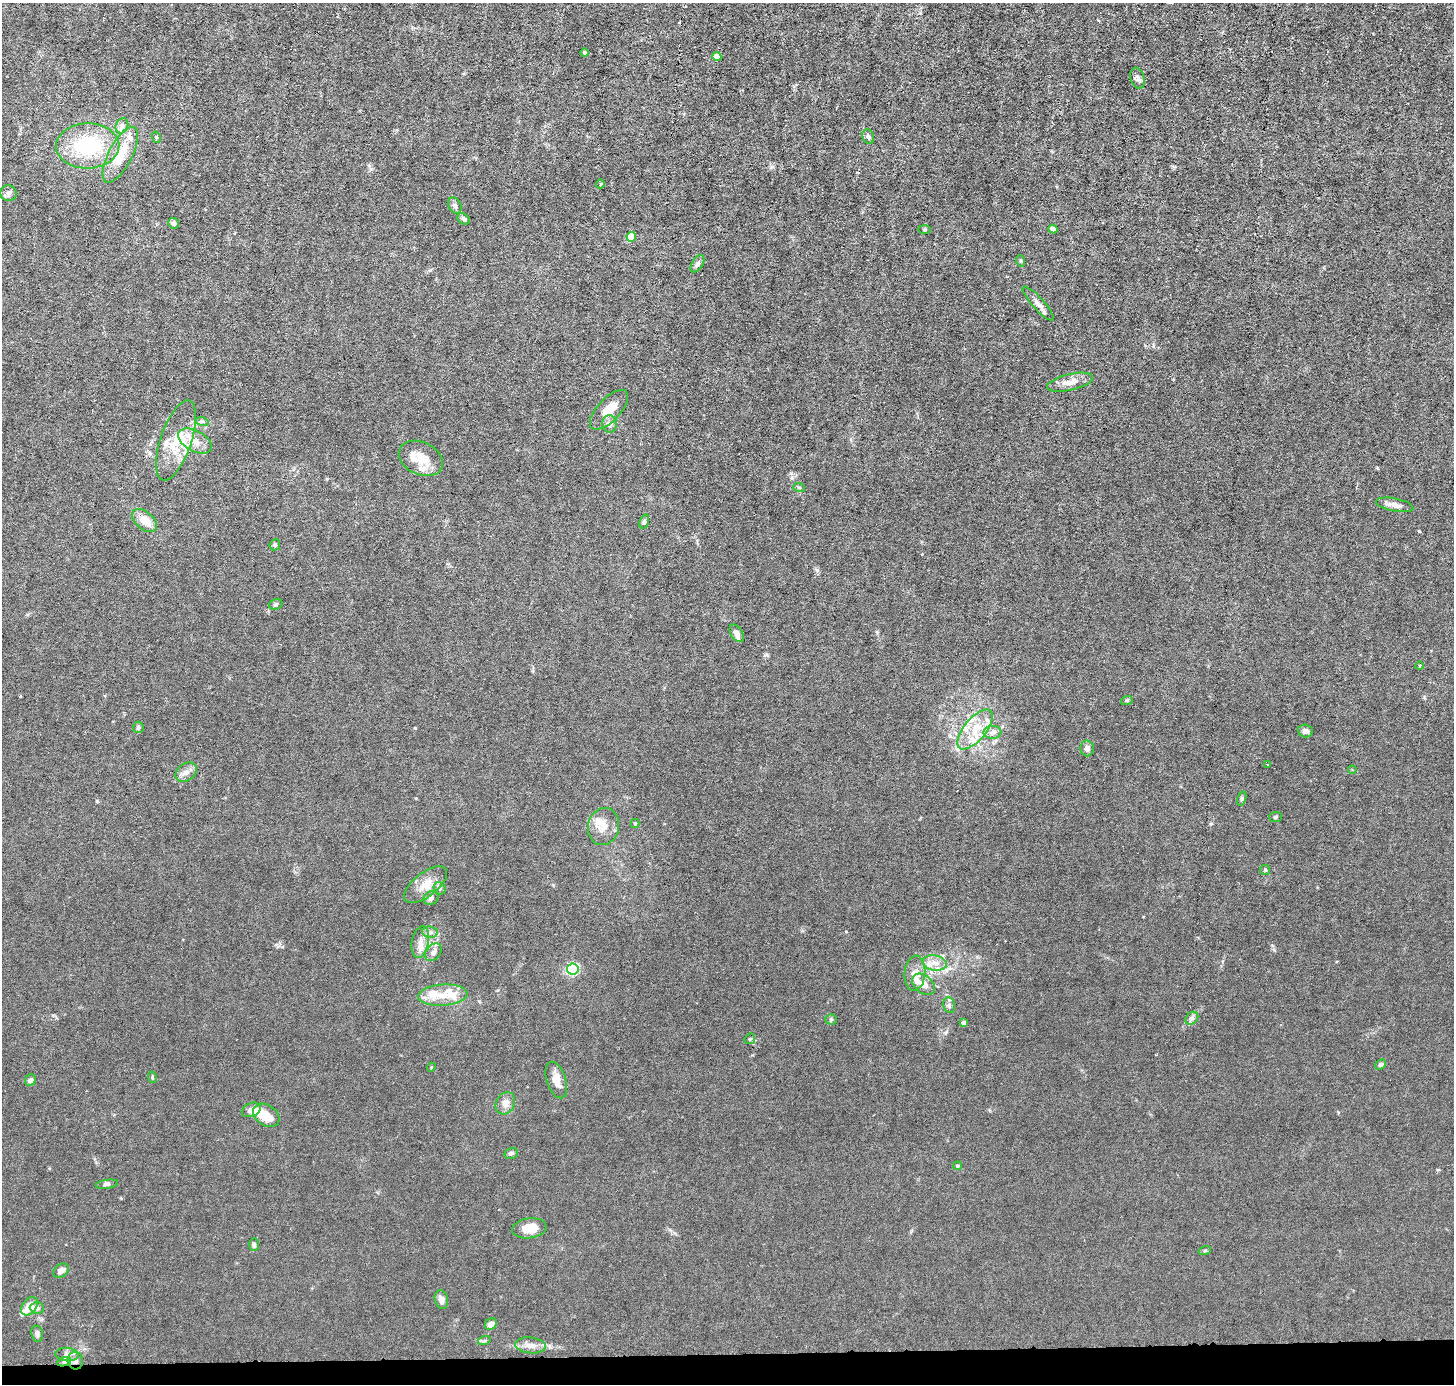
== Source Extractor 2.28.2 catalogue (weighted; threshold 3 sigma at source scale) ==
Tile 8 of 3 x 3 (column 2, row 3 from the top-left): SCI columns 1452-2903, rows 138-1519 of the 4354 x 4384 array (HDU 1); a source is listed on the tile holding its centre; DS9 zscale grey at full resolution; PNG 1456 x 1386 px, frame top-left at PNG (2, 3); each listed source drawn as its Kron ellipse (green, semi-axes under 4 px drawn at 4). Shown black and unused: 2% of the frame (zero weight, under 3 of 6 exposures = <1% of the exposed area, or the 3 px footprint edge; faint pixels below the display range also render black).
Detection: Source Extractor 2.28.2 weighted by HDU 2 'WHT'; one run over the whole footprint, this tile lists its part. Background 0.0122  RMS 0.0027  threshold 0.0111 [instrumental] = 3 sigma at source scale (4.09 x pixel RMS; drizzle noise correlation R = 1.36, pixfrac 0.8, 0.05/0.05 arcsec/px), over >= 5 px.
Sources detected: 107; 1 inside a brighter object's white glare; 1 cosmic-ray / hot-pixel residue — neither listed nor drawn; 16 inside a brighter listed object's ellipse — not listed separately; the other 89 listed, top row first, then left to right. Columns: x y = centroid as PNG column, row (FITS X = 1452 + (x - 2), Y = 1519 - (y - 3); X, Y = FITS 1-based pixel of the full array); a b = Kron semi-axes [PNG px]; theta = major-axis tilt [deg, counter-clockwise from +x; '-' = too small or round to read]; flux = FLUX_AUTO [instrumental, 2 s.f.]
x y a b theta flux
585 53 4 4 - 0.42
717 57 4 4 - 2.5
1137 78 11 7 -74 0.79
122 126 8 6 68 0.85
156 137 6 3 -72 0.26
868 137 7 5 -69 0.53
88 146 32 22 1 19
120 155 31 12 62 6.8
600 184 4 3 - 0.2
8 193 8 8 - 0.88
455 205 8 6 -60 0.68
464 219 6 5 - 0.41
174 223 5 5 - 0.75
924 229 6 3 0 0.28
1053 229 4 4 - 1.3
631 237 5 4 - 6.2
1021 261 6 3 -71 0.28
697 264 9 5 57 0.68
1038 304 22 6 -48 1.5
1070 382 23 8 13 2.6
609 410 25 11 46 3.7
202 421 6 4 -18 0.37
610 424 9 7 89 0.95
176 440 42 15 71 7.6
195 441 18 10 -28 3.2
421 458 23 16 -25 4.3
799 487 6 3 -19 0.27
1395 505 19 6 -11 1.5
144 520 15 8 -41 3
644 521 7 4 70 0.45
275 545 6 5 - 0.37
276 604 7 5 18 0.45
737 633 9 6 -59 1.4
1419 666 4 3 - 0.22
1127 700 6 4 19 0.28
138 727 5 5 - 0.56
975 729 24 11 50 5.6
1305 731 7 6 - 0.89
993 732 9 6 1 1
1087 748 8 7 - 1
1268 765 3 3 - 0.3
1352 770 4 3 - 0.25
186 772 12 8 36 1.4
1242 799 7 4 71 0.4
1275 817 6 5 - 0.43
635 824 4 4 - 0.28
603 826 19 15 76 3
1265 870 5 5 - 0.31
426 885 25 12 38 3.5
440 888 6 5 - 0.49
431 898 8 6 36 0.84
430 932 8 5 -7 0.73
420 942 16 8 78 1.9
433 952 10 7 50 1.1
935 963 12 7 -10 1.9
573 969 6 5 - 23
915 973 17 10 85 2.2
924 984 13 8 -39 1.8
443 995 25 10 4 4.1
949 1005 8 6 -79 0.69
1192 1018 7 5 46 0.66
831 1019 6 5 - 0.37
964 1023 4 4 - 0.83
750 1039 6 5 - 0.35
1381 1064 6 4 33 0.53
431 1067 4 4 - 0.27
152 1077 6 3 -72 0.24
30 1080 6 5 - 0.95
556 1080 19 9 -72 2.4
505 1103 11 9 61 1.6
251 1110 10 6 24 1.3
266 1115 14 10 -33 4
511 1153 7 5 16 0.67
958 1166 4 3 - 0.3
107 1184 11 4 8 0.59
529 1228 17 10 8 3.7
254 1244 6 5 - 0.45
1205 1250 6 4 20 0.24
61 1271 8 6 35 1.3
441 1299 9 6 -76 1.3
29 1306 10 7 52 3.3
37 1308 7 6 - 0.58
491 1324 6 5 - 1.5
37 1334 8 6 -81 0.84
484 1341 6 4 18 0.36
530 1345 15 8 -5 1.8
67 1355 11 6 -6 1.2
75 1361 9 7 -81 1.2
64 1362 7 4 19 0.6
Overlapping masked pixels (flux is a lower limit): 1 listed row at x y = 75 1361
Unlisted compact peaks at least as high as the median listed source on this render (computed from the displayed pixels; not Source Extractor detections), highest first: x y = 1419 531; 97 801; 945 1033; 817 570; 772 167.